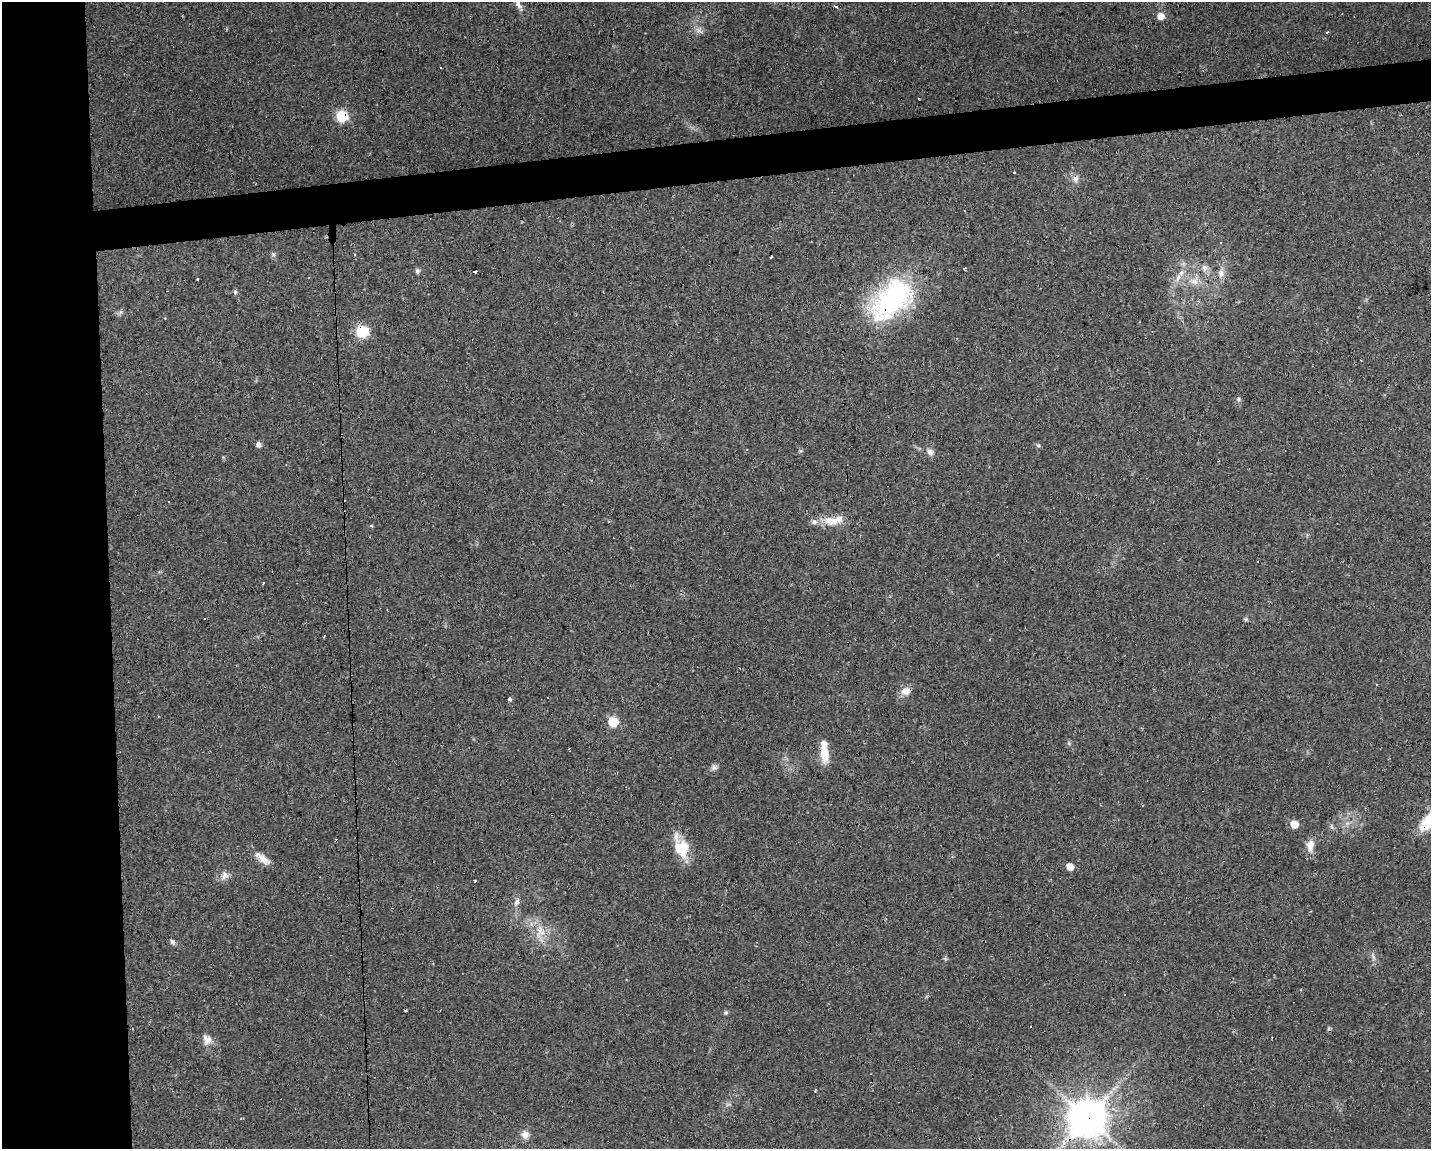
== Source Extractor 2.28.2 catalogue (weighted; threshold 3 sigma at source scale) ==
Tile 7 of 3 x 4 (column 1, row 3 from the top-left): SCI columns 49-1477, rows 1148-2294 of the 4342 x 4589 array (HDU 1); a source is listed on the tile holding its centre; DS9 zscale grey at full resolution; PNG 1433 x 1151 px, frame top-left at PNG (2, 2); no overlay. Shown black and unused: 11% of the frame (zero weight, under 2 of 3 exposures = <1% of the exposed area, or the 3 px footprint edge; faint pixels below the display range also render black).
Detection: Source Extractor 2.28.2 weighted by HDU 2 'WHT'; one run over the whole footprint, this tile lists its part. Background 0.0818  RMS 0.0065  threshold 0.0294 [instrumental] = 3 sigma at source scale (4.5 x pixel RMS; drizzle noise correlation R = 1.50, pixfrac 1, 0.0396/0.0396 arcsec/px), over >= 5 px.
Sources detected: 65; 6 cosmic-ray / hot-pixel residue — not listed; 2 inside a brighter listed object's ellipse — not listed separately; the other 57 listed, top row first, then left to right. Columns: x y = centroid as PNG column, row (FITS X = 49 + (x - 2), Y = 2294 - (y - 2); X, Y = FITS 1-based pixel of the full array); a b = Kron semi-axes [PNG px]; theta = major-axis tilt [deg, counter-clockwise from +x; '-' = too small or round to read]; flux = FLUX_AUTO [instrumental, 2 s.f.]
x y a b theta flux
518 3 26 6 -69 5.5
1161 16 6 5 - 8.2
699 30 11 7 -35 2.9
1327 33 3 3 - 1.5
441 67 3 2 - 0.66
919 99 2 2 - 0.52
342 116 7 6 - 53
1014 173 3 2 - 0.71
1076 179 10 8 52 3.1
1220 242 3 3 - 1.4
273 254 7 5 -89 1.5
771 257 3 3 - 3.2
1205 268 9 7 -80 3
417 271 7 6 - 1.5
475 271 3 3 - 1.8
1181 273 11 7 80 3.8
1221 273 12 7 87 3.7
198 279 3 3 - 1.8
1194 281 12 11 - 6.2
235 292 6 5 - 1.3
891 300 61 35 47 97
362 331 8 7 - 31
1355 363 3 3 - 2.1
1238 399 6 5 - 1.1
259 445 6 5 - 2.7
1038 445 6 5 - 1
930 452 12 8 -38 3
168 502 3 2 - 0.6
831 521 26 11 -8 11
371 526 5 3 - 0.73
263 583 3 2 - 0.99
205 618 3 3 - 1.1
1246 619 6 5 - 0.99
906 691 11 9 5 5.9
510 699 4 3 - 2.4
613 722 6 6 - 29
824 753 20 9 -82 12
714 767 9 7 42 2.2
1294 824 6 5 - 11
1332 827 7 5 -61 1.3
1310 846 17 9 84 6
682 849 23 18 -76 18
262 859 24 8 -37 6.3
1070 867 5 5 - 8.2
224 876 13 10 58 4.1
475 881 3 2 - 0.54
517 902 11 6 65 2.6
540 931 21 13 82 11
172 942 8 6 -58 1.5
1373 957 7 4 -71 1.5
1125 995 3 3 - 35
406 1011 3 2 - 0.97
726 1012 5 5 - 1
207 1040 15 12 -67 5.6
815 1090 3 3 - 1.2
1088 1118 10 10 - 2100
525 1134 11 10 - 4.1
Overlapping masked pixels (flux is a lower limit): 5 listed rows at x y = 342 116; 891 300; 362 331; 1355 363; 1088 1118
Isophote crosses this tile's border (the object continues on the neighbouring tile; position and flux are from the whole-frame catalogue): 1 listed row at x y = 518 3